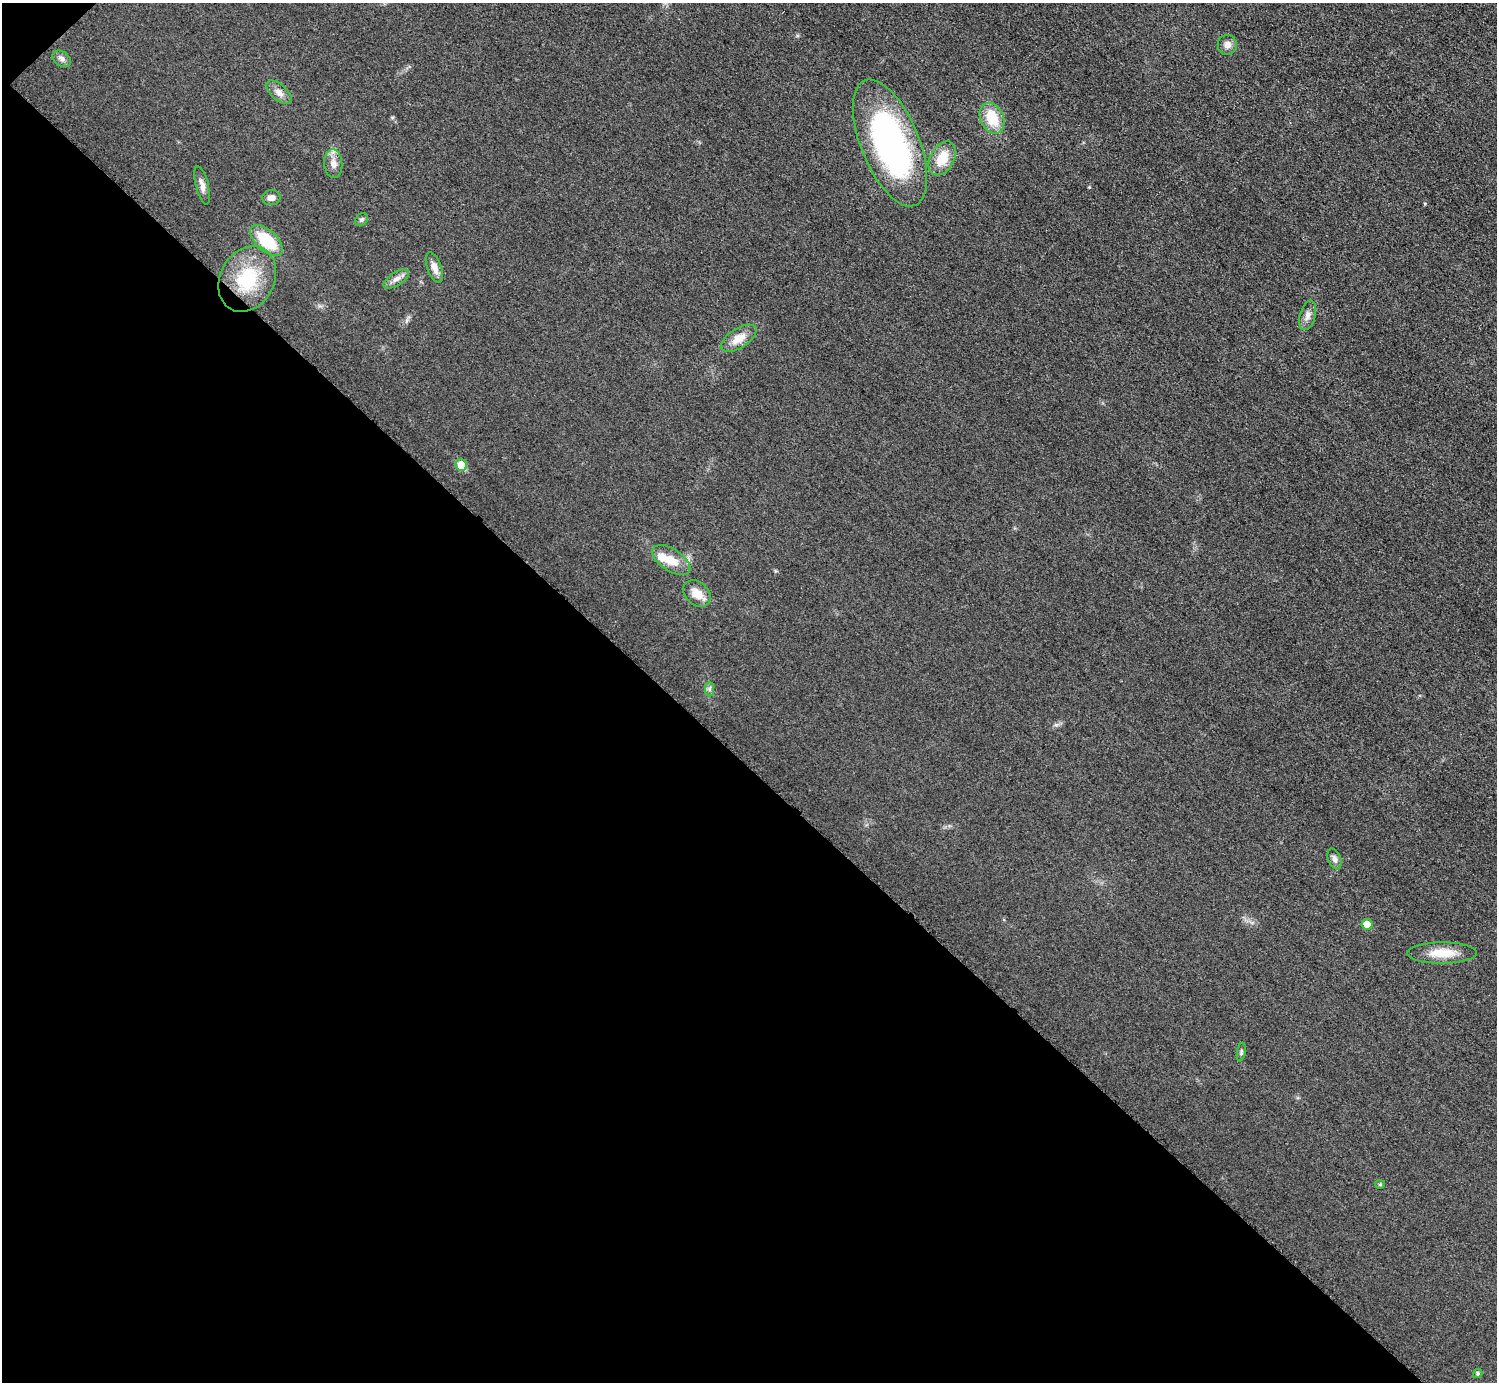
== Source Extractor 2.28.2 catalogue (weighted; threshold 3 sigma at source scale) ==
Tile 9 of 4 x 4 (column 1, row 3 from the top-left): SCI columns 14-1508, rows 1694-3073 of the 6004 x 6004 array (HDU 1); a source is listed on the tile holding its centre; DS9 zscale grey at full resolution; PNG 1499 x 1384 px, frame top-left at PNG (2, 3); each listed source drawn as its Kron ellipse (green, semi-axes under 4 px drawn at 4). Shown black and unused: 45% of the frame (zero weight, under 3 of 5 exposures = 1% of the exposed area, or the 3 px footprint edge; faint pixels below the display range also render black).
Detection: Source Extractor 2.28.2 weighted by HDU 2 'WHT'; one run over the whole footprint, this tile lists its part. Background 0.0182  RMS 0.0054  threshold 0.0244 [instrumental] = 3 sigma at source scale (4.5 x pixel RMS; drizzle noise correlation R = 1.50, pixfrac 1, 0.05/0.05 arcsec/px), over >= 5 px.
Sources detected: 27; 1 inside a brighter object's white glare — neither listed nor drawn; the other 26 listed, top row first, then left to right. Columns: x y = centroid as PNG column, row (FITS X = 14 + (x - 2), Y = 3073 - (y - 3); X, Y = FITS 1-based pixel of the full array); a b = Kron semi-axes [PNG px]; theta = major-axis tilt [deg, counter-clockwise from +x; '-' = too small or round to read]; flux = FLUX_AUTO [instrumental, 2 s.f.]
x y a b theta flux
1227 45 10 9 - 3
62 59 10 7 -34 2.1
279 92 15 8 -42 3.4
992 118 16 11 -65 15
890 143 67 29 -68 140
942 158 18 12 61 12
333 164 14 9 -85 4.1
202 185 19 6 -76 3.1
271 198 9 7 8 2.7
362 220 7 5 44 1.1
267 241 20 10 -42 22
434 267 16 7 -70 3.8
247 279 34 27 61 30
396 279 15 6 33 3
1308 315 15 7 75 3.1
739 338 20 10 32 6.7
461 465 6 5 - 13
671 560 21 11 -33 9
697 593 15 11 -42 6.4
709 689 7 4 89 1.2
1334 859 11 6 -70 2.2
1367 924 5 5 - 6.4
1442 953 34 10 0 12
1241 1052 9 4 79 0.97
1380 1184 5 4 - 0.58
1478 1373 5 4 - 0.96
Unlisted compact peaks at least as high as the median listed source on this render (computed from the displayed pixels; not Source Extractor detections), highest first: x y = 1089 187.